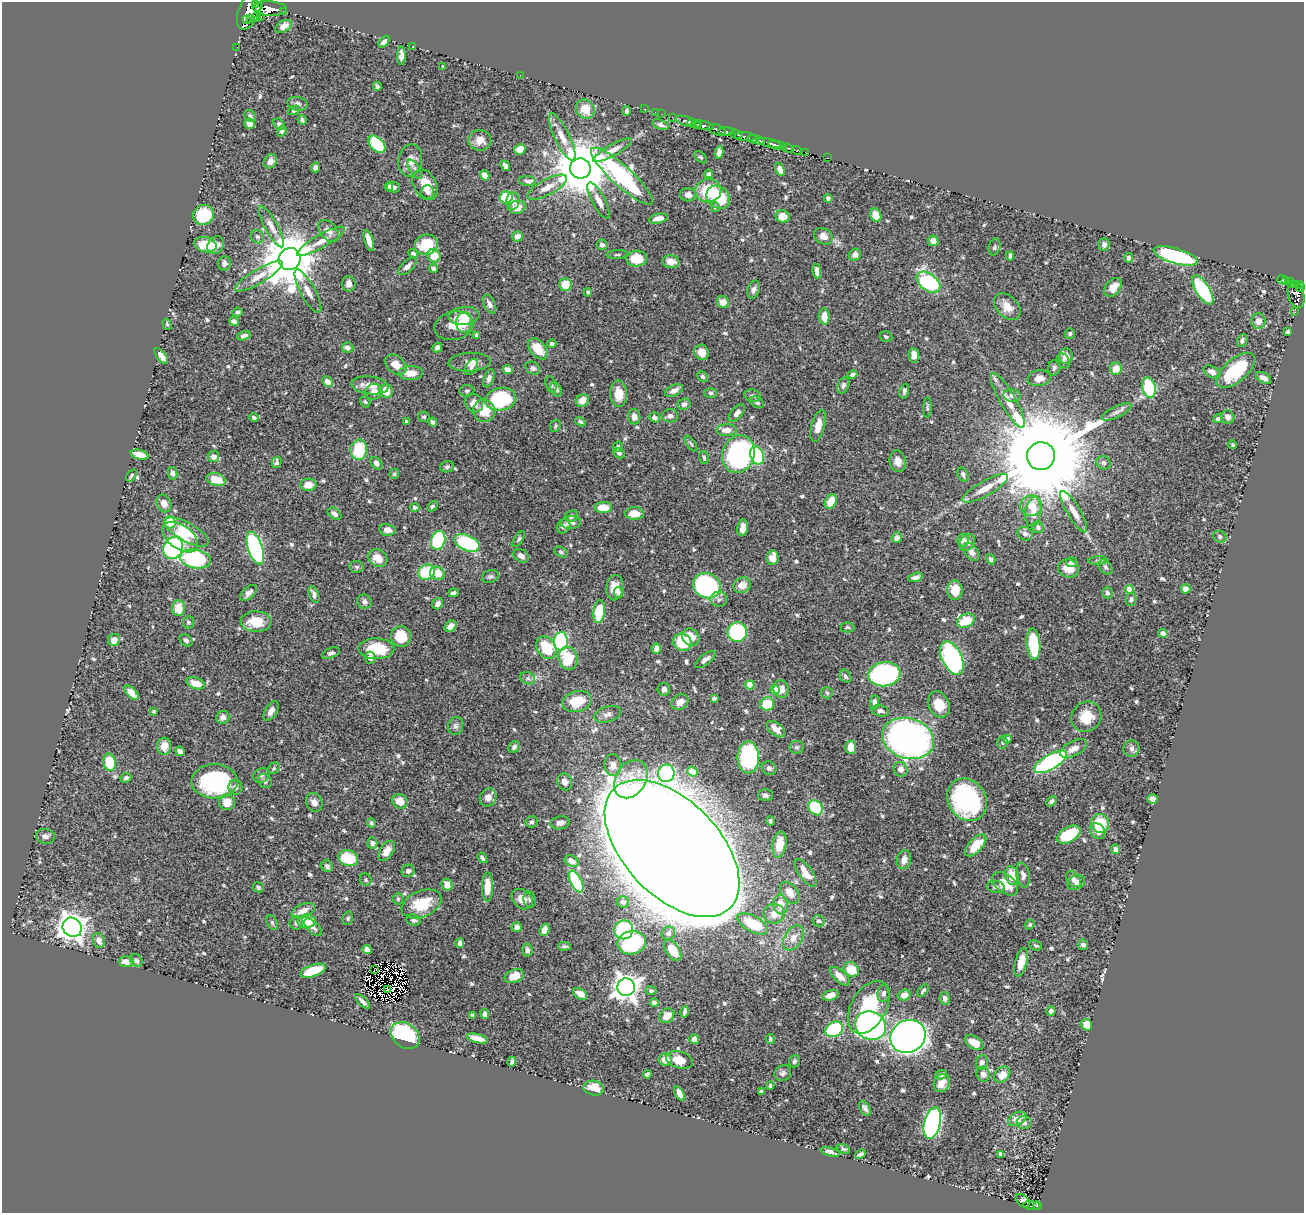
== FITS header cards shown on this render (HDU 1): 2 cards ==
NAXIS1  =                 1302
NAXIS2  =                 1211

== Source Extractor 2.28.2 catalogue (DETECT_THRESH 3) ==
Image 1302 x 1211 px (HDU 1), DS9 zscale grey, 1 PNG px = 1 image px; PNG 1306 x 1215 px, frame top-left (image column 1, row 1211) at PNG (2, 2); each listed source drawn as its Kron ellipse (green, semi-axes under 4 px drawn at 4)
Background 0.5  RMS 0.014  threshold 0.042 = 3 sigma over >= 5 px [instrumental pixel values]
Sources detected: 642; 7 with non-positive FLUX_AUTO (blend fragments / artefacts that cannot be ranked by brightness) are neither listed nor drawn; of the other 635, the 500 brightest by FLUX_AUTO listed and drawn (135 fainter detections omitted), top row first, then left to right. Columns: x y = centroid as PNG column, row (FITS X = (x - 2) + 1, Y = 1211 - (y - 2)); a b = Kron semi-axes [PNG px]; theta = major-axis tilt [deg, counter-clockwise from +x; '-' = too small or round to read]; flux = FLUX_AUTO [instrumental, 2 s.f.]
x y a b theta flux
255 3 4 2 - 160
258 7 5 4 - 230
270 9 16 7 -2 1300
249 10 20 10 67 2100
283 11 3 2 - 60
261 16 3 3 - 76
256 17 6 3 60 190
251 18 3 2 - 94
246 19 3 2 - 100
283 26 9 5 30 6.4
384 42 7 4 50 4.2
413 46 3 3 - 12
237 47 2 2 - 4.4
401 56 9 4 89 5
443 67 4 3 - 1.6
520 75 2 2 - 2.8
377 86 4 3 - 2.1
298 104 10 6 -13 3
585 109 10 9 - 15
644 109 2 2 - 7.9
294 110 6 4 24 1.7
627 111 4 3 - 2.3
655 112 2 2 - 5.3
661 114 2 2 - 8.1
250 116 6 5 - 1.7
672 117 3 2 - 9.8
302 120 4 3 - 1.9
688 122 13 4 -17 370
692 123 4 3 - 220
249 124 5 5 - 5.8
279 124 6 5 - 2.2
660 125 9 4 -20 3.1
697 125 3 3 - 140
702 125 11 3 -12 720
717 130 9 5 -19 120
282 131 5 4 - 2
727 132 8 3 1 350
736 134 7 3 -16 240
562 137 26 7 -64 12
745 137 11 4 -1 300
753 139 4 3 - 340
480 140 11 10 - 8.7
756 140 9 4 -15 1000
769 143 12 3 -15 310
377 144 10 6 -46 53
777 145 9 4 -13 520
788 148 6 3 -17 100
520 149 6 5 - 9.2
612 150 22 5 29 7.6
797 150 5 3 - 130
719 152 6 4 80 3.8
805 152 3 2 - 20
701 157 7 4 -43 1.8
827 158 3 2 - 12
410 160 16 12 80 9.9
270 161 8 6 57 5.1
505 166 6 4 -51 3.5
315 167 5 4 - 3.1
580 168 10 10 - 6600
415 169 11 5 -58 2.8
780 169 7 4 -66 5.3
709 174 4 4 - 2
485 175 5 4 - 7.7
622 176 41 10 -42 180
527 181 8 5 -4 2.7
425 185 16 11 -61 17
389 186 5 4 - 2.5
393 187 6 5 - 3.1
547 187 22 8 28 9.7
708 191 13 11 7 32
428 192 7 6 - 3.3
688 195 8 6 -3 4.8
506 197 6 6 - 38
718 197 13 10 -42 34
828 198 4 3 - 2.4
513 201 8 6 86 5.3
599 201 20 6 -62 7.3
517 207 8 6 10 12
715 207 5 4 - 2.3
203 215 11 9 39 43
876 215 7 5 -68 15
783 216 7 6 - 11
658 218 9 4 11 7.1
271 227 23 6 -61 7.8
328 231 13 8 -49 5.9
517 236 5 5 - 5
823 236 10 7 -28 7.7
257 237 7 6 - 2.7
369 240 11 4 -73 8.4
321 241 27 6 30 11
933 241 5 5 - 5.8
205 244 11 7 -13 21
216 245 9 7 51 8.6
426 245 11 10 - 28
602 245 5 5 - 3.3
1104 245 6 5 - 3.1
994 247 8 6 74 2
413 253 5 4 - 2
617 254 10 3 3 1.8
855 255 6 5 - 4.6
434 256 7 6 - 15
1010 256 4 3 - 1.6
1175 256 23 7 -16 140
1129 258 5 4 - 3.9
290 259 11 10 - 5700
637 259 10 8 3 21
671 262 8 6 -6 7.4
224 263 7 6 - 3.4
407 266 11 5 43 4.4
434 268 4 4 - 2.5
817 271 8 4 -82 5
259 276 27 7 31 11
1281 280 4 3 - 59
1286 280 4 3 - 66
1291 281 4 3 - 77
928 282 13 8 -37 110
349 284 8 7 - 5.7
565 284 6 6 - 16
1295 284 2 2 - 18
1300 284 4 3 - 190
1291 285 3 3 - 66
1113 287 10 7 48 8.8
1301 287 4 3 - 130
754 290 9 6 73 3.2
1203 290 16 7 -58 88
308 291 24 7 -61 9.2
588 292 4 4 - 1.6
1296 294 14 8 -76 210
723 302 6 5 - 9.6
489 304 10 5 -63 4
1007 307 15 10 -46 11
237 312 5 4 - 1.7
1295 312 2 2 - 5.4
464 316 15 9 7 17
824 316 8 5 -86 11
234 321 5 4 - 3.4
1258 321 7 7 - 6.4
464 323 10 8 87 9.9
167 324 6 3 -73 1.5
454 326 20 14 12 13
1288 332 4 3 - 1.9
1070 333 5 5 - 1.8
477 335 4 4 - 3.6
244 336 7 4 17 3.2
886 337 6 5 - 1.7
1242 340 7 5 66 2.5
552 344 4 4 - 2.2
437 347 5 4 - 3.1
347 348 6 5 - 3.6
538 349 12 7 -51 18
702 352 8 7 - 8
914 355 7 5 -82 7.5
161 356 9 4 -53 5.2
1066 356 7 7 - 7.3
1063 361 8 6 -64 2.9
470 362 21 9 3 7.9
396 365 12 8 -44 9.5
471 367 9 5 62 2.4
533 368 8 6 -32 3.3
1054 368 8 6 76 2.7
1116 369 6 6 - 12
508 370 5 4 - 3.5
1236 370 23 11 40 50
1212 372 9 5 -26 4.2
411 373 12 7 1 10
852 375 5 4 - 2.7
702 377 6 4 -45 2
489 378 9 5 69 3
1039 378 11 8 8 7.7
1264 378 8 5 -31 4.8
327 382 6 4 -45 7.4
551 384 9 5 -70 2.2
370 385 18 9 -6 11
843 385 8 5 67 2.7
1149 388 10 6 -76 49
556 389 7 5 -62 3.5
674 390 9 5 24 5.6
386 391 7 6 - 15
467 391 7 6 - 1.9
904 391 7 4 76 2.6
374 392 8 7 - 7
710 393 6 5 - 1.8
619 394 13 8 -88 13
752 396 8 6 -10 3.2
1012 396 9 6 -8 4.2
501 399 15 11 9 70
582 400 7 6 - 9.4
1008 400 31 7 -60 16
365 402 6 5 - 1.5
757 402 7 5 -36 2.5
474 403 10 8 -56 7.3
684 404 7 5 19 3.2
927 407 10 3 87 1.6
484 411 11 11 - 20
1116 412 16 5 26 4.8
737 413 10 5 49 4.9
670 416 8 7 - 3.9
254 417 4 4 - 1.7
424 417 6 5 - 1.6
634 417 7 6 - 5.8
654 417 5 5 - 2.8
1228 417 7 6 - 3.8
1218 419 5 4 - 2.4
407 422 4 3 - 1.9
433 422 4 3 - 2.5
580 422 6 4 -32 1.7
555 426 6 5 - 1.7
818 426 16 6 74 11
727 430 10 6 2 8.6
691 444 9 3 -56 1.6
1233 445 4 4 - 1.6
618 447 5 4 - 2.3
359 450 10 8 83 40
619 453 6 4 -29 2.2
738 454 19 16 70 160
139 455 9 4 -14 11
757 455 9 6 -66 76
1041 456 14 13 - 27000
214 457 5 5 - 4.7
704 458 6 4 -73 1.5
898 461 11 8 -78 8.3
277 462 6 5 - 2.5
376 463 7 5 -50 3.4
1103 463 7 6 - 2.6
447 467 7 5 11 2.1
173 473 6 4 -77 2.6
394 474 5 4 - 1.6
131 475 6 3 53 1.6
963 475 7 5 -63 2.5
216 479 10 6 -14 15
308 485 8 6 4 12
985 488 26 7 29 14
831 501 7 5 64 12
164 503 9 7 -65 6.5
432 506 6 4 44 1.5
1031 506 11 10 - 14
415 507 4 4 - 2.7
603 508 9 5 1 17
1033 512 15 8 82 10
1074 512 23 6 -59 10
634 513 9 6 0 15
334 514 8 5 -38 4.1
571 516 7 5 25 2.7
170 522 6 5 - 37
571 523 10 6 5 5.9
563 526 7 6 - 3.5
1038 527 6 5 - 2.6
743 528 8 5 81 7.3
387 530 8 5 -10 5.9
187 532 24 9 -29 27
1025 534 8 6 -32 4
180 537 20 12 -35 21
1220 537 7 5 -25 1.9
897 538 5 5 - 4.7
519 539 9 4 55 1.7
438 540 9 7 71 90
963 540 6 6 - 4.2
967 542 9 7 52 5.8
467 543 13 7 -23 80
173 548 11 9 59 160
255 548 17 7 -70 170
561 552 7 5 -30 1.8
971 552 10 6 -56 4.1
521 556 8 6 -32 4.3
378 558 10 8 -33 13
773 558 7 6 - 12
195 559 15 9 -9 98
991 559 5 4 - 2.6
1098 560 9 4 5 1.8
1072 562 5 5 - 2.5
356 567 7 5 -4 2.1
1105 567 8 6 -51 2.6
1068 568 10 9 - 12
427 572 9 7 26 41
437 573 7 6 - 16
490 577 8 6 19 2.3
915 577 8 4 15 4
742 585 9 7 26 8.5
707 586 14 12 -24 180
615 588 13 8 87 13
1129 589 4 4 - 18
1186 589 5 4 - 6.5
955 590 10 7 -89 16
249 593 10 5 43 4.4
453 593 5 4 - 3.1
619 593 5 4 - 3.7
1107 593 6 5 - 2.1
314 594 9 4 -69 3.4
719 599 8 7 - 3.7
1131 599 7 5 78 2.3
364 602 7 7 - 3.6
438 604 6 5 - 4.7
178 608 8 6 88 15
599 612 11 5 82 37
966 621 9 6 26 26
188 622 6 5 - 2.3
256 622 15 10 -2 24
451 626 6 5 - 6.1
847 627 7 5 1 1.5
737 632 10 9 - 91
1163 633 5 4 - 4
401 637 10 10 - 27
691 637 9 8 - 11
114 640 6 6 - 8.5
186 640 7 5 -42 2.2
561 641 9 7 88 120
682 642 9 8 - 33
1033 644 15 7 -84 48
546 648 12 9 -57 38
656 648 5 4 - 5.7
376 649 18 10 -2 35
331 653 9 5 21 3
370 658 6 5 - 3.6
568 658 12 9 -74 29
952 658 18 10 -64 170
705 660 12 5 38 4.4
884 674 16 12 8 200
845 676 7 5 -56 2.2
528 678 8 6 -23 2.8
196 683 9 5 -20 13
750 685 4 4 - 25
664 689 6 6 - 4
781 689 9 7 -80 6.6
775 690 5 4 - 26
131 693 8 5 -46 8.9
827 693 6 5 - 2
714 698 4 4 - 2.3
577 701 15 10 13 27
680 702 9 7 31 8.8
874 702 7 4 89 3.1
767 704 7 6 - 24
939 704 13 10 -66 17
154 711 3 3 - 1.8
271 711 11 6 60 4.9
880 711 9 5 -13 3.3
608 714 14 7 18 4.8
223 717 6 6 - 3.5
1086 717 16 14 45 21
456 726 9 7 76 3.2
776 729 11 6 -38 7.8
908 738 26 20 -17 420
1007 739 4 4 - 9.3
1002 742 6 5 - 1.8
164 746 8 7 - 12
514 747 6 5 - 2.7
797 747 7 6 - 2.1
851 747 7 5 -85 13
1073 749 14 7 27 7.3
1131 749 8 8 - 3.2
180 751 5 4 - 4.5
748 757 16 11 89 130
110 762 9 6 -79 34
1051 762 18 7 29 140
613 765 11 8 -89 8.5
274 768 6 5 - 1.8
769 768 8 6 -35 3.4
901 769 7 6 - 5.9
692 772 5 4 - 5.4
666 773 9 8 - 100
261 775 8 7 - 2.8
126 778 5 4 - 2.5
631 779 20 15 58 20
215 781 23 17 1 110
265 781 7 6 - 2.8
565 782 8 7 - 6.6
235 787 7 7 - 3.9
765 795 7 6 - 3.9
488 797 9 8 - 8.3
1152 799 5 5 - 4.3
967 800 22 18 -54 140
400 801 8 7 - 12
1051 801 6 4 50 2.4
227 802 8 8 - 12
314 802 9 8 - 5.6
815 808 8 6 -54 48
770 821 5 4 - 1.8
532 822 6 5 - 2.4
371 823 5 4 - 1.9
560 823 9 6 10 3.9
1100 823 9 9 - 28
1098 831 9 7 -46 7
1069 835 13 7 30 43
45 836 9 7 -8 4.2
372 843 6 5 - 2.8
779 845 13 7 82 16
976 845 13 6 47 22
672 848 83 47 -46 7800
1116 849 5 4 - 3.3
387 851 11 6 57 8.1
348 858 10 7 -20 35
482 858 5 3 - 2.1
904 859 9 6 81 8.3
572 861 7 5 -28 3.9
327 866 6 5 - 2.7
408 871 6 6 - 2.6
806 873 16 6 -54 11
1012 875 9 7 -76 17
1023 875 12 6 -79 3.9
1073 879 9 6 -51 5
366 880 6 5 - 1.9
576 882 12 5 -63 65
1076 883 9 7 30 4.1
1005 884 15 9 -40 21
447 885 6 5 - 9.2
258 887 6 5 - 1.5
487 887 15 5 89 16
996 887 9 6 -6 3
790 893 12 8 -53 8.9
398 899 6 5 - 1.5
522 899 11 9 -40 9.7
530 899 8 6 -76 2.3
623 902 6 5 - 3
422 904 21 13 23 31
781 904 10 7 -83 12
303 911 12 6 24 10
774 914 10 9 - 9.2
348 918 7 5 76 1.7
413 920 7 5 -22 2.6
307 921 9 7 3 25
818 921 6 5 - 2.2
272 922 8 5 -63 2
296 923 7 6 - 3.3
753 924 17 8 -28 41
1030 924 5 4 - 1.5
72 927 10 9 - 1000
313 927 11 5 -44 3.6
517 927 5 5 - 5
544 930 6 4 68 7.4
624 930 9 9 - 89
668 933 7 6 - 4
793 938 14 8 57 9.1
99 940 8 6 -70 6.5
460 943 5 4 - 3.3
632 943 14 11 10 86
1083 945 5 5 - 3.2
564 946 6 4 -4 2.2
1036 946 7 4 -23 1.6
367 950 5 4 - 4.5
527 950 6 5 - 4.2
673 950 12 6 -56 21
136 960 7 5 -52 3.6
126 962 7 5 1 8.8
1021 962 15 6 75 11
374 969 3 2 - 1.7
851 969 8 7 - 19
313 971 13 6 19 25
514 976 10 6 22 12
840 976 12 6 -42 8.3
626 987 9 8 - 980
387 989 2 2 - 1.7
651 991 5 4 - 1.9
923 991 7 3 52 1.5
884 993 9 6 79 3.5
580 994 7 5 -32 7.7
831 995 8 5 18 6.7
904 995 6 5 - 7.3
945 998 6 5 - 3.9
363 1002 9 3 -45 3.5
654 1003 4 4 - 6.3
869 1007 29 17 60 56
1051 1011 4 4 - 3.4
685 1012 6 4 78 2.3
485 1014 5 4 - 3.9
472 1015 3 3 - 2.4
667 1016 8 6 45 11
1087 1025 6 5 - 14
870 1026 16 14 -24 390
834 1029 9 7 34 73
405 1035 16 12 -36 120
908 1036 18 16 30 810
477 1038 11 4 -13 9.3
694 1039 5 5 - 6.6
770 1039 5 4 - 1.7
974 1043 10 6 -32 12
665 1060 7 6 - 8.2
679 1060 14 8 -16 13
794 1061 6 5 - 1.9
512 1062 5 3 - 2.5
982 1062 7 6 - 3.4
783 1073 9 7 43 2.7
647 1074 4 3 - 2.5
983 1074 7 6 - 5.5
941 1075 6 4 21 2.2
1002 1075 9 7 45 10
942 1083 9 8 - 9
770 1085 4 4 - 1.7
594 1088 10 7 -11 14
761 1091 4 3 - 1.8
679 1094 8 4 -61 7.9
865 1108 8 5 -58 3.6
1017 1119 10 6 27 9.4
932 1123 16 8 77 270
1024 1123 7 6 - 3.7
843 1149 7 4 -20 1.5
830 1152 10 4 -16 3.1
860 1154 6 3 22 2.9
1000 1154 4 3 - 1.6
1023 1201 8 5 -38 2.3
1032 1206 9 3 -5 87
1037 1206 4 3 - 65
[135 fainter detections neither listed nor drawn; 7 non-positive-flux detections neither listed nor drawn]